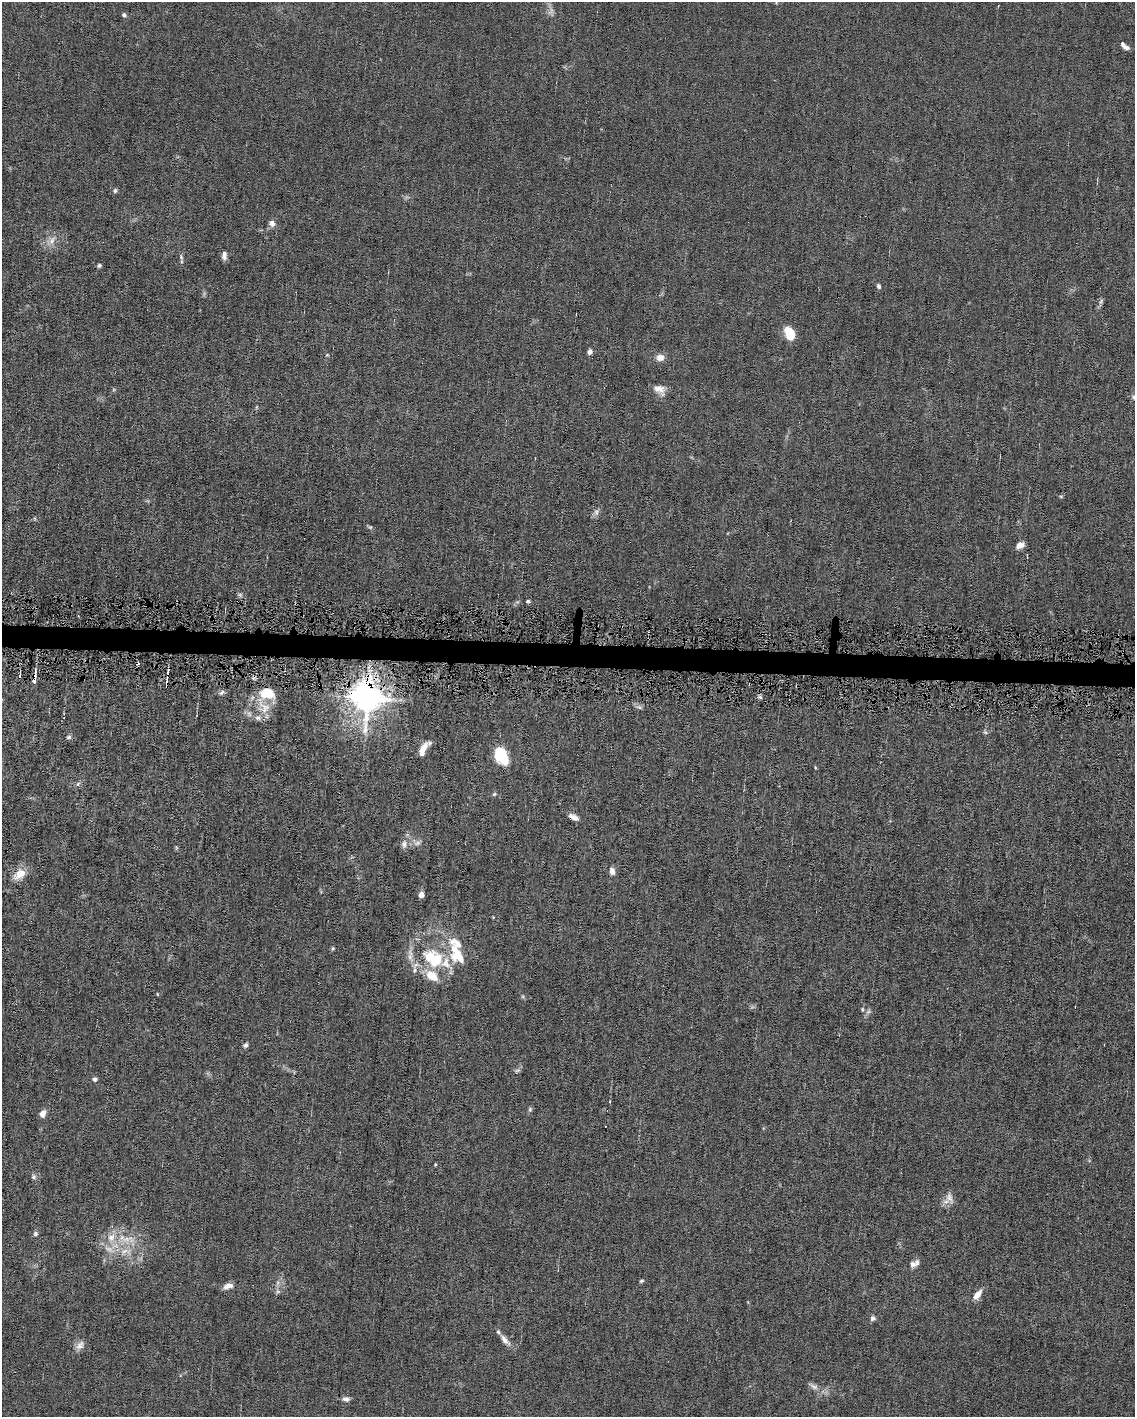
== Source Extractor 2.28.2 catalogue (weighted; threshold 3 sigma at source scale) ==
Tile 7 of 4 x 3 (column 3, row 2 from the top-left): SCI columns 2266-3398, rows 1520-2934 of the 4530 x 4563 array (HDU 1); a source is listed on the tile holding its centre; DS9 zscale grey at full resolution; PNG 1137 x 1419 px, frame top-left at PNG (2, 2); no overlay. Shown black and unused: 2% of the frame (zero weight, under 4 of 8 exposures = <1% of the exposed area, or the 3 px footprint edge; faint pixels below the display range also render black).
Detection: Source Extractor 2.28.2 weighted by HDU 2 'WHT'; one run over the whole footprint, this tile lists its part. Background 0.0156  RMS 0.0023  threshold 0.00958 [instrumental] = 3 sigma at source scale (4.09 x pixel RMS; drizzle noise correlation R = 1.36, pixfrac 0.8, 0.05/0.05 arcsec/px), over >= 5 px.
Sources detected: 92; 4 too faint to see at this stretch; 2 inside a brighter object's white glare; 1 cosmic-ray / hot-pixel residue — not listed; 13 inside a brighter listed object's ellipse — not listed separately; the other 72 listed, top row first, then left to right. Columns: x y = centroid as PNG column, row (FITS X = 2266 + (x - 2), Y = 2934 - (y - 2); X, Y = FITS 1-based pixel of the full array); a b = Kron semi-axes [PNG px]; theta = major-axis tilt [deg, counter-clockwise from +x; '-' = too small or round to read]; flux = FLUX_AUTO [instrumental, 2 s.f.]
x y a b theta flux
998 6 4 2 - 0.14
551 11 11 7 57 0.87
124 15 6 5 - 0.5
1126 47 7 5 -14 0.85
115 191 6 6 - 0.43
272 223 8 7 - 1.1
52 240 14 8 60 1.7
224 256 9 7 -53 0.78
181 257 7 5 -70 0.39
99 265 5 4 - 0.43
879 286 6 5 - 0.51
1101 301 9 5 63 0.56
789 333 12 8 -60 6
589 352 6 5 - 0.92
327 355 5 4 - 0.23
660 358 8 7 - 1.7
659 389 16 10 -32 1.9
1061 496 5 4 - 0.27
596 512 10 7 67 0.82
370 527 6 6 - 0.34
1020 545 10 6 31 1.3
528 601 5 4 - 0.5
20 675 5 3 - 0.26
34 678 14 4 85 1.5
166 684 9 3 86 0.83
222 692 9 6 27 0.6
268 693 14 11 -5 6.9
760 697 6 4 -43 0.39
367 698 10 9 - 430
264 707 27 14 -54 4.2
639 707 9 5 -24 0.59
985 732 7 4 -44 0.37
69 737 6 5 - 0.49
423 749 18 7 57 2.3
501 752 10 8 -22 8.3
815 767 5 3 - 0.2
78 784 7 6 - 0.48
494 794 6 5 - 0.32
574 817 11 6 -27 1.3
417 843 11 7 23 0.95
404 844 12 8 78 1.3
612 871 7 5 -72 1.4
20 874 18 10 42 3.2
421 894 6 6 - 1.3
456 943 23 13 -29 4
333 949 5 4 - 0.29
430 957 23 21 32 8.4
460 958 11 8 -68 1.7
157 994 5 3 - 0.17
862 1009 6 4 -89 0.29
245 1045 6 5 - 0.61
517 1070 9 5 33 0.51
94 1079 6 6 - 0.53
610 1101 4 2 - 0.15
530 1109 6 5 - 0.39
43 1114 9 6 64 1.4
435 1164 4 4 - 0.21
33 1177 6 6 - 0.54
949 1197 14 10 -76 1.7
35 1234 7 6 - 0.49
127 1239 28 12 -5 5.4
125 1251 22 11 2 4
913 1264 10 9 - 1
641 1281 5 4 - 0.35
228 1286 12 6 17 1.4
278 1291 7 5 -29 0.5
977 1295 14 7 52 1.9
873 1318 7 7 - 0.62
505 1340 20 7 -51 1.5
80 1345 15 9 44 1.4
814 1387 12 7 -26 1
346 1399 8 5 -5 0.99
Overlapping masked pixels (flux is a lower limit): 3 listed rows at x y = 34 678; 166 684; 367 698